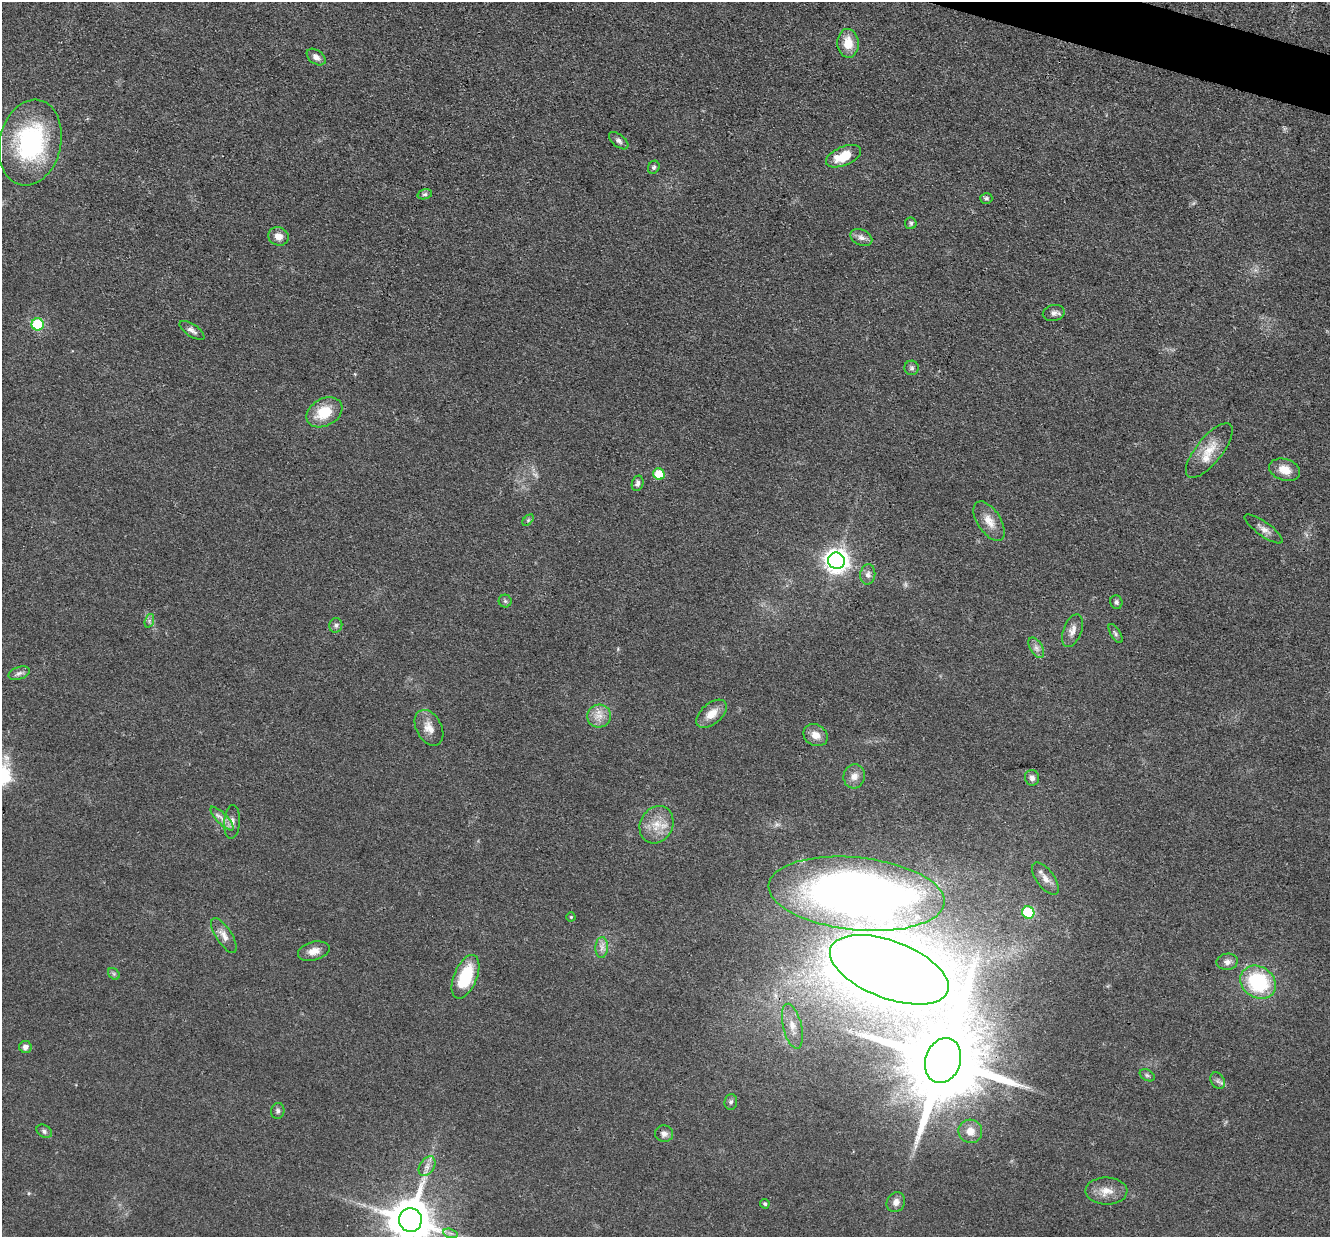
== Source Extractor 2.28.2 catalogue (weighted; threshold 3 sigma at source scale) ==
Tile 10 of 4 x 4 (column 2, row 3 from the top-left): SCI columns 1329-2656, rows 1494-2728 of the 5312 x 5329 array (HDU 1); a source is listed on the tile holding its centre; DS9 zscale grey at full resolution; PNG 1332 x 1239 px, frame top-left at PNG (2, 2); each listed source drawn as its Kron ellipse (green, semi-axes under 4 px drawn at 4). Shown black and unused: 1% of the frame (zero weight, under 3 of 4 exposures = <1% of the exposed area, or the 3 px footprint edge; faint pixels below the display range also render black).
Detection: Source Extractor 2.28.2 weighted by HDU 2 'WHT'; one run over the whole footprint, this tile lists its part. Background 0.0619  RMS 0.0059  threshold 0.0267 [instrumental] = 3 sigma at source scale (4.5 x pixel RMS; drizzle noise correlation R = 1.50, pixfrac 1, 0.05/0.05 arcsec/px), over >= 5 px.
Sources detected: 72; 2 too faint to see at this stretch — neither listed nor drawn; the other 70 listed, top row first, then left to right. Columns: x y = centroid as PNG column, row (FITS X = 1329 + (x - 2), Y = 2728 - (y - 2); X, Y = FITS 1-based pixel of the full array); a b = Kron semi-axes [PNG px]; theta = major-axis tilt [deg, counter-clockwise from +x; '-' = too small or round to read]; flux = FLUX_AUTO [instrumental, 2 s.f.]
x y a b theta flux
848 43 14 10 -87 11
316 57 10 6 -36 3.1
619 141 11 6 -39 2.2
30 143 43 31 77 83
843 156 18 9 23 15
654 167 7 5 63 1.3
425 194 7 5 16 1.3
986 198 6 5 - 1.2
911 223 6 5 - 1.1
278 236 10 9 - 5.1
861 238 11 7 -25 3.3
1054 313 11 8 13 2.8
38 324 6 6 - 46
192 330 14 6 -34 2.6
912 368 7 7 - 1.5
324 412 19 13 29 16
1209 451 33 13 51 13
1285 470 16 10 -18 7.4
659 474 6 5 - 17
638 483 8 5 73 2.1
528 520 7 4 46 0.84
989 521 22 11 -56 8
1264 529 23 7 -35 4
836 561 8 8 - 500
868 574 10 7 83 2.7
505 601 6 6 - 1.3
1116 602 7 6 - 1.5
149 621 7 4 72 1.5
336 625 7 6 - 1.6
1072 631 17 9 69 4.5
1115 633 11 4 -57 1.4
1036 648 11 6 -58 2.8
19 673 11 6 17 2.2
711 714 18 10 40 8.2
599 716 12 11 - 6.2
429 728 19 12 -62 6.8
815 735 13 10 -32 5.6
854 776 12 10 75 4.7
1032 778 8 7 - 2.3
222 819 15 5 -46 3.5
232 822 17 8 86 3.7
657 825 19 16 62 12
1045 879 19 9 -54 5.2
856 894 88 36 -6 510
1028 912 6 6 - 41
571 917 4 4 - 0.7
224 935 20 8 -57 4.8
602 947 10 6 88 3
314 951 16 9 15 5.5
1227 962 10 8 9 3.1
889 970 62 29 -20 1600
114 974 6 5 - 1.2
465 977 23 11 67 29
1258 982 19 15 -35 49
792 1026 23 9 -76 7.7
25 1047 6 6 - 2.7
943 1060 23 17 72 11000
1147 1075 8 5 -30 1.2
1218 1081 9 6 -59 1.9
731 1102 8 6 84 1.6
278 1111 8 6 78 1.8
44 1131 8 6 -31 1.6
970 1131 12 11 - 6.8
664 1134 9 8 - 2.9
427 1166 11 7 55 3.4
1106 1191 21 13 -1 7.7
896 1202 10 9 - 3.7
765 1204 5 4 - 1.2
410 1220 12 11 - 2700
450 1233 7 4 -18 1.5
Overlapping masked pixels (flux is a lower limit): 1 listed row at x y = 943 1060
Isophote crosses this tile's border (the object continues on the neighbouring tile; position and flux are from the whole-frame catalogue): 1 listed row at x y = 410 1220